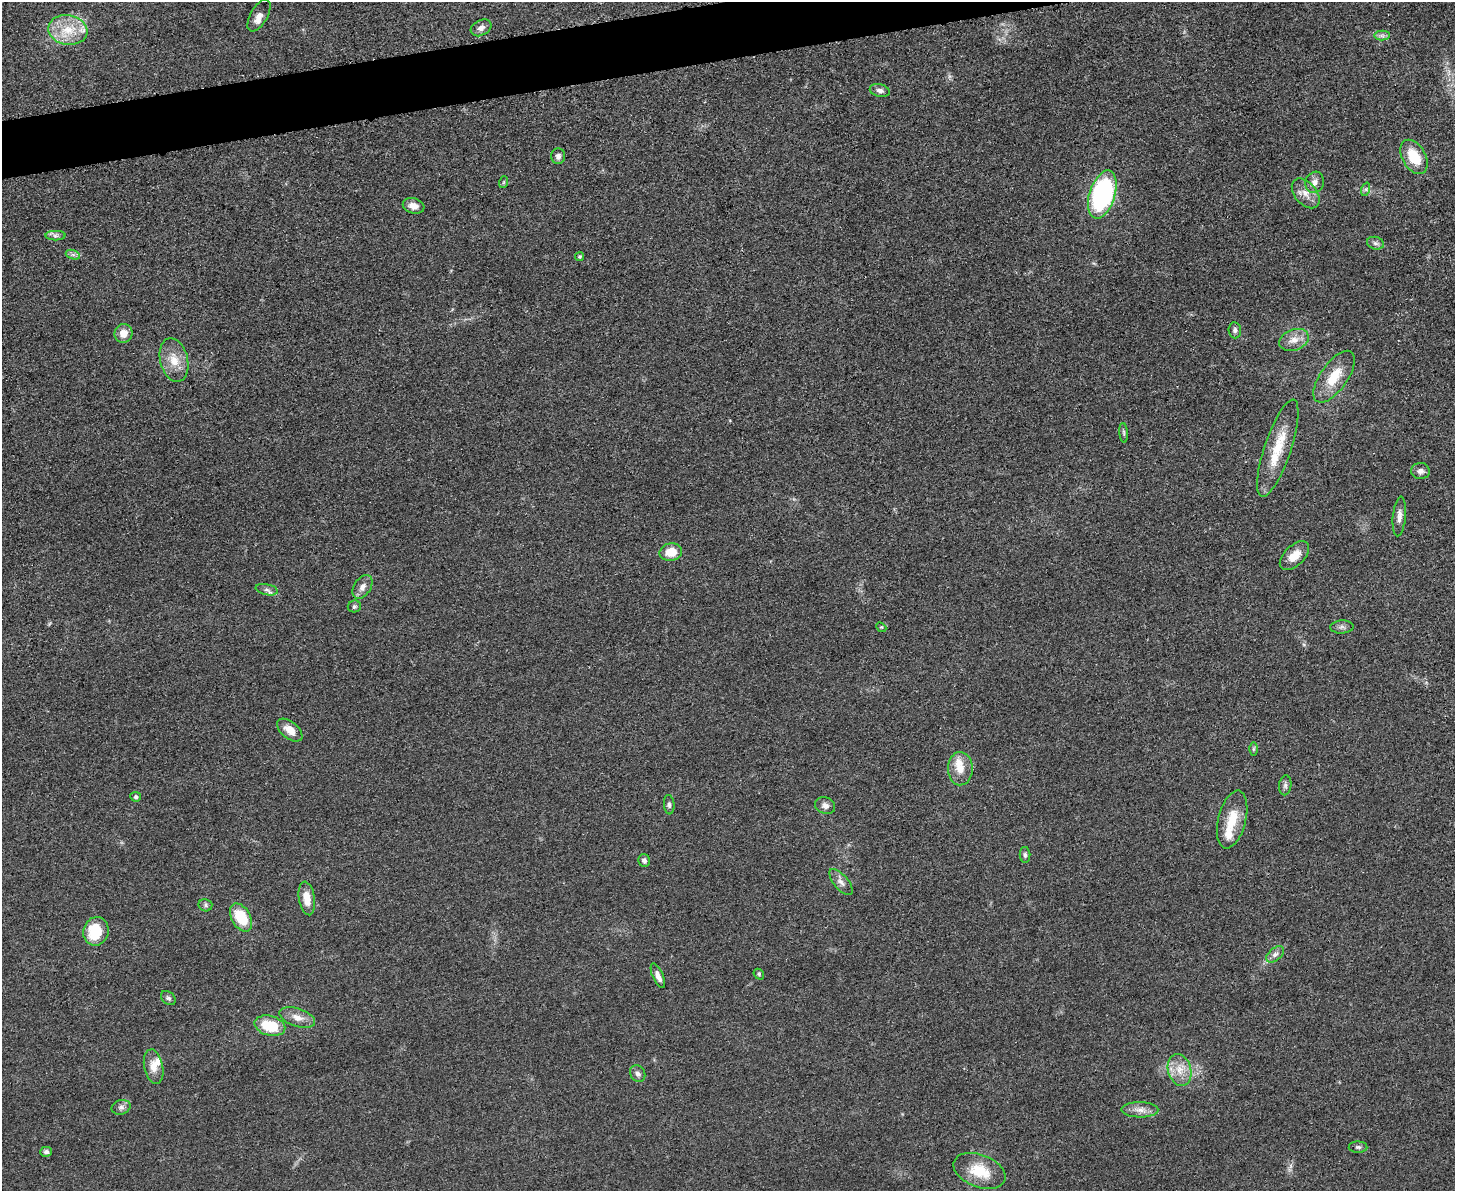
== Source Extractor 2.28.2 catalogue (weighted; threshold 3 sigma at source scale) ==
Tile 8 of 3 x 4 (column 2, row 3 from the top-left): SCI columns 1591-3043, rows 1195-2383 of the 4750 x 4766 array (HDU 1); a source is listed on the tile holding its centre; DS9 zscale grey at full resolution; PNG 1457 x 1193 px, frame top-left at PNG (2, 2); each listed source drawn as its Kron ellipse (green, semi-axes under 4 px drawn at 4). Shown black and unused: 3% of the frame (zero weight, under 3 of 5 exposures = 1% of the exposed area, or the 3 px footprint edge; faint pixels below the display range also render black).
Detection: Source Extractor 2.28.2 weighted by HDU 2 'WHT'; one run over the whole footprint, this tile lists its part. Background 0.0467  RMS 0.0056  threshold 0.025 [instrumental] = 3 sigma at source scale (4.5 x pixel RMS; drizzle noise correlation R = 1.50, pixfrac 1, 0.05/0.05 arcsec/px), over >= 5 px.
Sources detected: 67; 5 inside a brighter listed object's ellipse — not listed separately; the other 62 listed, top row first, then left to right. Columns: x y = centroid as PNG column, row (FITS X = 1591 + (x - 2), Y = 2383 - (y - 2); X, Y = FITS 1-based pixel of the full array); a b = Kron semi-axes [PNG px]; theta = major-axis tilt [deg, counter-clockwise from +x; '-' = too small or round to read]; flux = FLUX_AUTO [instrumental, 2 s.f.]
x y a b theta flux
259 15 18 8 60 3.8
481 28 11 7 28 2.7
68 30 19 15 -10 14
1382 36 7 5 0 1.6
880 91 10 6 -13 2.1
558 156 8 7 - 2
1414 157 18 11 -60 16
504 182 6 4 70 0.74
1315 182 10 9 - 3.1
1366 189 7 4 72 1.1
1306 193 17 11 -50 5.9
1102 194 25 12 72 99
414 206 11 7 -16 4.3
55 236 10 5 0 1.6
1375 243 8 6 -15 1.6
73 255 7 4 -19 1.4
580 256 5 4 - 0.93
1235 330 8 6 -84 1.7
123 333 9 9 - 5.5
1294 340 15 10 21 5.8
174 360 22 14 -75 9.8
1334 377 30 13 55 15
1124 433 10 4 -85 1
1278 448 51 13 71 20
1420 471 9 8 - 2.4
1399 516 20 6 85 3.4
671 552 11 8 11 9.8
1294 556 18 10 44 7.4
362 587 13 8 57 3.8
267 590 11 5 -12 2
354 606 7 6 - 1.1
881 627 5 4 - 0.7
1342 627 11 6 3 1.9
290 730 15 8 -40 6.1
1253 749 6 4 89 0.88
960 769 16 12 89 7.9
1285 785 10 6 84 1.7
136 797 5 5 - 1.2
669 805 10 5 -84 1.4
825 806 10 8 -19 2.5
1232 820 30 14 76 13
1025 855 8 5 -89 1.3
644 860 6 6 - 1.7
841 882 16 7 -50 3.2
307 898 17 8 -81 7.8
205 905 7 6 - 1.3
241 918 15 9 -60 19
96 931 14 12 71 19
1275 954 10 6 38 2.3
759 974 6 5 - 0.74
658 976 13 5 -65 3.1
168 998 8 6 -42 1.3
297 1017 18 9 -19 5.7
270 1026 15 10 -14 20
154 1067 17 9 -78 6.2
1179 1070 16 11 -73 8.2
638 1074 9 7 -58 2.3
121 1107 10 7 18 2.2
1140 1110 18 7 -1 4.6
1358 1147 9 5 0 1.3
46 1152 6 5 - 1.3
980 1171 27 16 -21 16